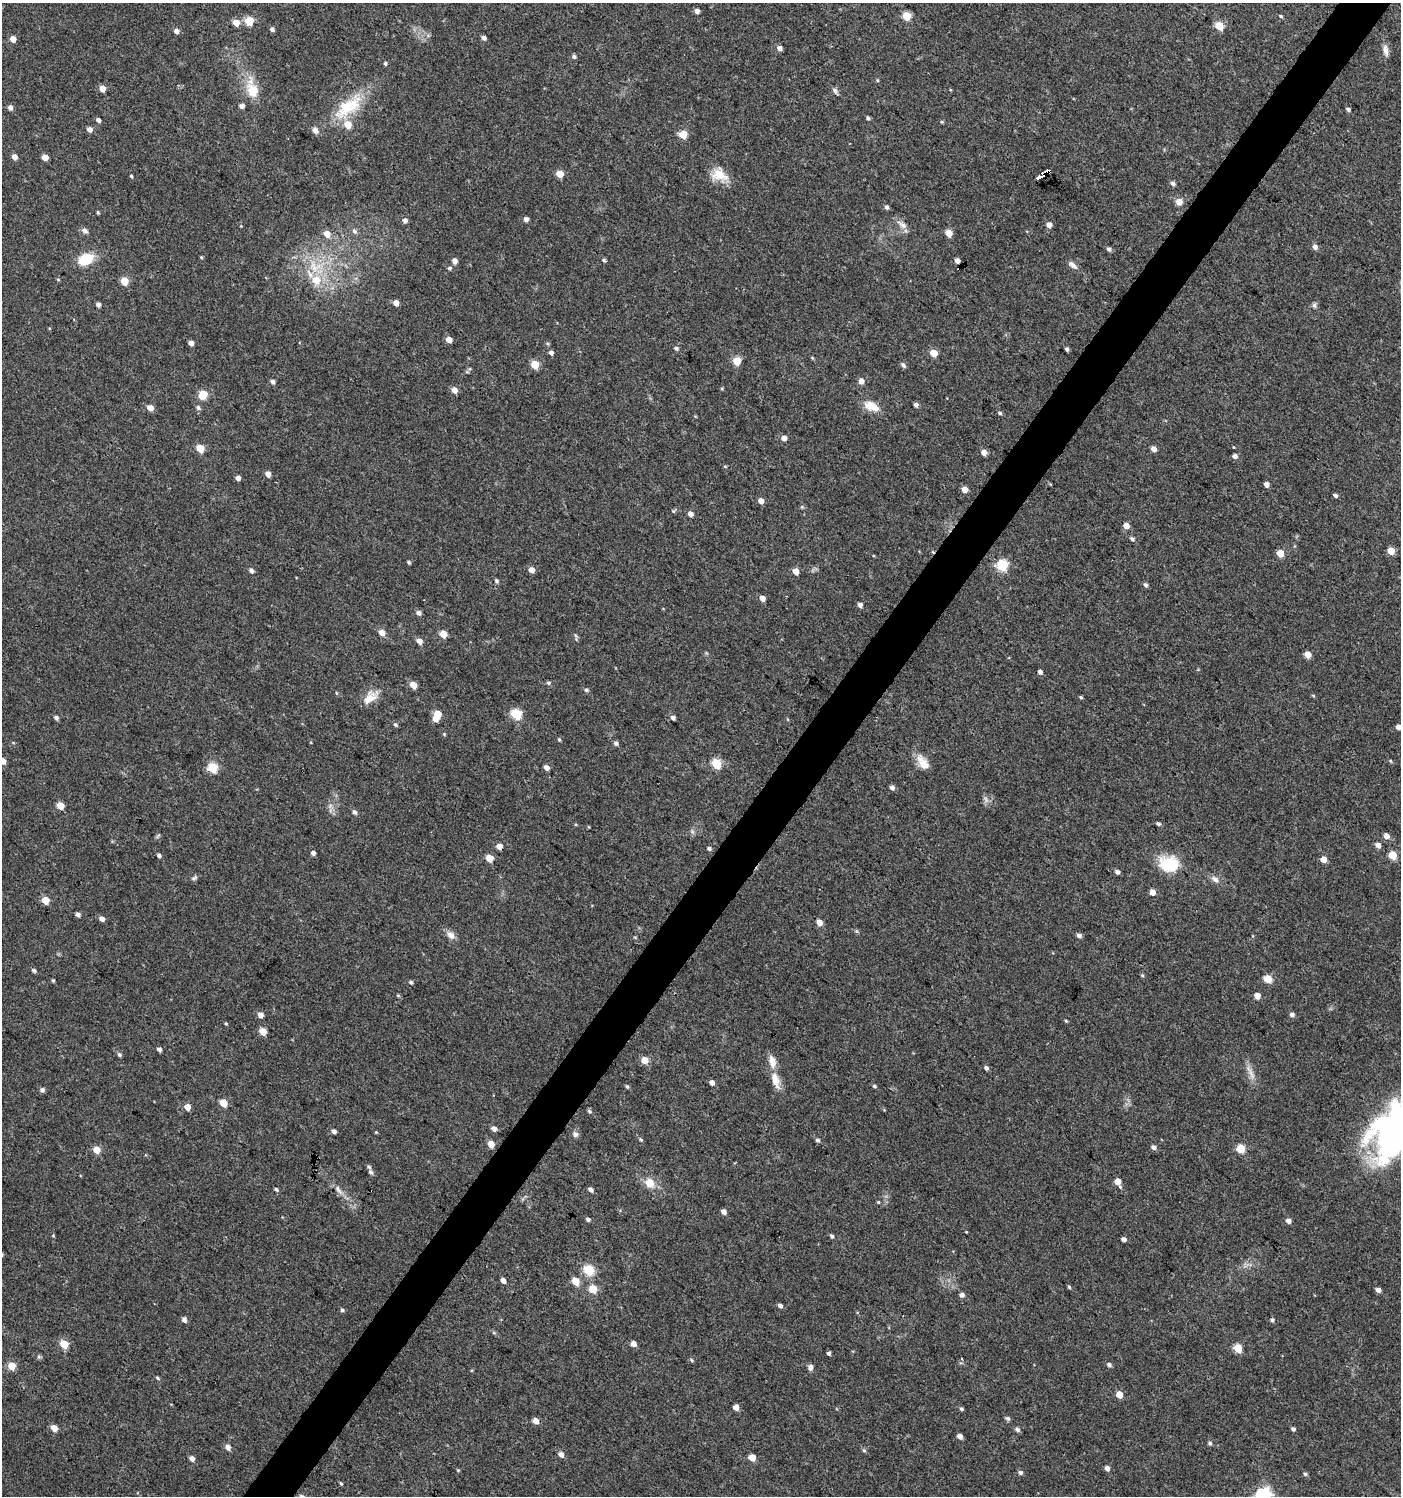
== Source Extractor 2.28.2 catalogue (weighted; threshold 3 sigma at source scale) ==
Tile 10 of 4 x 4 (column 2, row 3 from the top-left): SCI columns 1644-3042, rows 1496-2989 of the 6018 x 5985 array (HDU 1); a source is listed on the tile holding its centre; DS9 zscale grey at full resolution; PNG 1403 x 1498 px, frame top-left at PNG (2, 3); no overlay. Shown black and unused: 4% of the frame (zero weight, under 3 of 4 exposures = <1% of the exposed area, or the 3 px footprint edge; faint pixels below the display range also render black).
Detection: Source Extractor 2.28.2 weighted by HDU 2 'WHT'; one run over the whole footprint, this tile lists its part. Background 0.0233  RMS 0.004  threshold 0.018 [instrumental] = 3 sigma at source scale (4.5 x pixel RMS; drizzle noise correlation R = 1.50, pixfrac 1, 0.0396/0.0396 arcsec/px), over >= 5 px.
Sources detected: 264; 2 inside a brighter object's white glare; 3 cosmic-ray / hot-pixel residue — not listed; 6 inside a brighter listed object's ellipse — not listed separately; the other 253 listed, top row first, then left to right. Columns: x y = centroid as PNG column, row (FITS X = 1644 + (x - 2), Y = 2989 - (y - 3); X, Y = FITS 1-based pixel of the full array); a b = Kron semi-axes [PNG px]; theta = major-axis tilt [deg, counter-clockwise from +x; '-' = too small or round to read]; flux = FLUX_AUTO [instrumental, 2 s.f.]
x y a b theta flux
697 11 4 4 - 2.1
906 16 5 5 - 15
1281 16 5 4 - 0.57
249 21 5 5 - 17
236 23 5 5 - 5.2
1219 26 5 5 - 11
272 29 5 4 - 1.2
176 31 5 5 - 1.6
484 38 5 4 - 1.4
13 39 4 4 - 3.8
779 48 5 5 - 1.8
1386 50 16 6 -81 2.3
574 57 5 5 - 0.87
385 63 5 5 - 0.69
877 80 5 4 - 0.41
102 89 5 4 - 4.6
253 90 15 8 -74 12
835 91 11 4 -58 0.96
242 106 5 4 - 1.6
346 107 40 22 46 18
10 108 5 5 - 1.8
1348 110 5 4 - 0.87
868 118 4 4 - 0.8
98 120 4 4 - 1.4
942 122 5 4 - 0.46
89 129 5 5 - 2
683 134 5 5 - 11
14 157 5 5 - 2.2
45 157 5 4 - 4.4
1047 172 5 3 - 34
559 174 5 5 - 7.5
719 175 21 15 -20 7.2
131 176 3 3 - 0.49
1039 177 5 3 - 37
1173 183 6 5 - 1.2
1179 201 7 6 - 2.9
887 207 5 4 - 1
98 212 4 3 - 0.46
526 219 4 4 - 2
405 220 5 5 - 1.3
902 225 18 7 -36 2.5
1049 225 5 5 - 2.3
85 230 8 6 -31 1.4
354 231 8 6 -59 1.2
948 233 5 4 - 6.8
327 234 6 5 - 3.9
1315 247 6 5 - 1.7
1109 249 6 5 - 0.96
201 257 5 4 - 0.42
86 259 16 10 23 12
604 260 5 4 - 0.61
454 261 6 5 - 2.1
957 261 5 4 - 2.3
1073 265 14 6 -38 2
315 266 22 16 -40 12
449 268 5 5 - 0.65
58 279 5 3 - 0.37
124 281 5 5 - 11
396 303 5 4 - 3.2
98 305 5 4 - 1.3
1314 305 7 5 -77 0.88
449 339 5 5 - 3.4
191 343 4 4 - 2.5
548 343 6 5 - 0.59
676 348 6 4 -29 0.92
1067 349 3 3 - 0.77
551 352 5 4 - 1.5
933 353 5 5 - 9.3
737 361 5 5 - 13
535 364 5 5 - 13
903 365 7 5 -48 1.1
467 372 6 4 -18 0.47
861 381 5 4 - 2.7
272 382 5 4 - 1.4
454 390 5 5 - 3.3
203 394 6 5 - 16
916 405 5 4 - 1.3
871 406 22 11 -25 5.6
150 408 5 4 - 4
198 408 6 5 - 1.1
1000 413 5 4 - 0.66
784 438 4 4 - 2.9
200 448 5 5 - 9.6
1154 449 5 4 - 2.5
984 452 5 4 - 3
1235 456 5 5 - 1.5
725 466 5 3 - 0.37
268 474 5 4 - 2.9
238 478 4 4 - 2
1266 484 4 4 - 2.3
964 489 5 4 - 4.2
1335 495 5 4 - 0.93
761 501 5 4 - 2.8
673 511 5 4 - 0.54
690 514 5 4 - 2.2
1126 526 5 4 - 3.5
1132 539 6 5 - 0.91
1391 551 5 5 - 7.7
1280 553 5 5 - 8
409 562 4 3 - 0.58
1002 565 5 5 - 33
251 570 6 5 - 1.3
531 570 5 5 - 3.2
795 571 5 4 - 4.6
496 581 6 5 - 0.75
1146 585 6 5 - 0.94
762 598 5 4 - 3.2
860 605 5 4 - 1.6
418 613 6 5 - 1.4
381 632 6 5 - 2.6
443 634 5 4 - 6.1
575 635 6 4 -70 0.57
419 641 5 4 - 2.7
1308 655 5 4 - 6
1040 672 5 4 - 1.4
548 683 5 5 - 0.68
413 685 5 4 - 6.3
586 690 6 5 - 0.74
336 693 5 3 - 0.38
1313 695 5 3 - 0.39
370 697 24 11 38 5.1
1081 697 5 4 - 0.51
437 714 5 5 - 7.8
516 714 6 5 - 28
56 718 5 5 - 1
435 718 5 4 - 4.5
673 718 5 4 - 1.3
395 724 6 4 -45 0.77
1398 727 4 4 - 1.9
444 734 4 4 - 0.36
559 740 5 4 - 0.5
616 743 6 5 - 0.96
2 761 5 5 - 3.6
1390 761 5 3 - 0.38
716 763 5 5 - 22
923 763 22 10 -55 5
213 767 5 5 - 25
546 768 5 4 - 2.4
892 787 5 5 - 1.4
60 806 5 5 - 7.9
354 812 6 5 - 1.1
1158 824 5 4 - 0.82
692 831 6 5 - 0.83
158 836 8 3 45 0.55
1386 836 5 5 - 2.6
1378 845 5 5 - 2
499 846 4 4 - 3.8
709 848 5 4 - 0.77
313 853 4 4 - 1.6
159 855 5 4 - 0.99
1393 855 5 5 - 13
489 858 5 5 - 8.5
1323 859 4 4 - 4.8
1169 864 24 19 -6 13
1117 872 5 4 - 1.2
194 878 9 5 33 0.85
1215 879 12 8 -32 2
1152 892 5 4 - 3.4
45 900 5 5 - 8.9
78 914 4 4 - 1.4
102 919 5 4 - 1.8
819 923 4 4 - 4.1
451 935 12 9 -45 2.4
1079 935 5 4 - 1.4
34 970 5 4 - 0.89
1142 975 5 4 - 0.5
1268 979 5 5 - 11
53 980 4 3 - 0.52
411 982 5 4 - 0.75
1257 996 5 4 - 4
1292 1014 5 5 - 1.3
260 1015 5 4 - 2.5
1066 1021 4 4 - 0.43
226 1023 4 3 - 0.42
263 1031 5 4 - 6.9
159 1049 5 4 - 1.2
119 1055 6 4 -45 0.82
645 1060 5 5 - 6
986 1068 5 4 - 1.2
1251 1073 26 5 -63 2.9
775 1080 23 10 -73 5
712 1083 5 4 - 1.9
627 1086 5 4 - 0.63
874 1086 5 4 - 0.62
42 1090 6 5 - 1.1
223 1103 5 4 - 8
187 1107 5 4 - 4.3
589 1111 6 5 - 0.74
494 1128 5 5 - 2.2
334 1131 5 4 - 1.5
575 1134 8 7 - 1.3
1390 1138 43 36 69 120
641 1139 5 4 - 0.56
817 1140 5 5 - 0.88
491 1144 5 4 - 5
1153 1147 6 5 - 1.4
96 1149 5 5 - 6.9
1240 1149 5 5 - 14
371 1172 7 5 -67 0.97
1118 1182 7 4 -66 4.3
650 1183 7 6 - 7.2
276 1189 5 4 - 0.7
338 1190 17 6 -53 2.6
590 1190 5 4 - 1.3
878 1202 4 4 - 0.41
724 1212 5 4 - 2
588 1219 5 4 - 0.9
1288 1221 5 4 - 2
53 1235 5 3 - 0.31
832 1236 5 4 - 0.84
1124 1239 4 4 - 1.6
589 1270 6 5 - 26
503 1280 5 4 - 2
576 1281 5 5 - 9
1069 1287 5 4 - 0.52
593 1289 5 5 - 13
1378 1290 5 4 - 2
962 1295 5 5 - 1.6
780 1306 5 4 - 1.2
342 1310 5 5 - 0.73
184 1320 6 5 - 1.4
1272 1320 5 4 - 0.78
64 1344 5 5 - 12
634 1344 5 5 - 2.3
1238 1348 5 5 - 13
829 1353 4 3 - 0.86
39 1357 6 4 -19 0.63
692 1360 5 4 - 0.53
1109 1365 5 5 - 1
11 1366 5 5 - 8.6
810 1367 8 6 -89 1.3
157 1378 5 4 - 0.6
1119 1395 5 4 - 6.4
736 1407 5 4 - 3.2
962 1409 5 4 - 0.69
1008 1418 7 5 -40 0.75
536 1421 5 4 - 4.2
54 1428 5 4 - 4.3
1293 1429 4 4 - 0.91
1017 1430 6 5 - 1.2
960 1436 5 4 - 2.1
1210 1443 5 5 - 0.87
228 1447 5 5 - 2.4
864 1450 6 5 - 0.67
561 1454 6 5 - 1.9
192 1458 5 4 - 1.9
752 1458 5 5 - 6.8
1107 1468 5 4 - 1.9
458 1470 4 4 - 0.4
1021 1473 6 5 - 0.99
1305 1474 5 4 - 0.74
341 1483 5 3 - 0.59
1263 1496 6 6 - 110
Overlapping masked pixels (flux is a lower limit): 1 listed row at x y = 1047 172
Isophote crosses this tile's border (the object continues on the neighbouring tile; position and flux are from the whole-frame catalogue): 4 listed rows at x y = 1398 727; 2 761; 1390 1138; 1263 1496